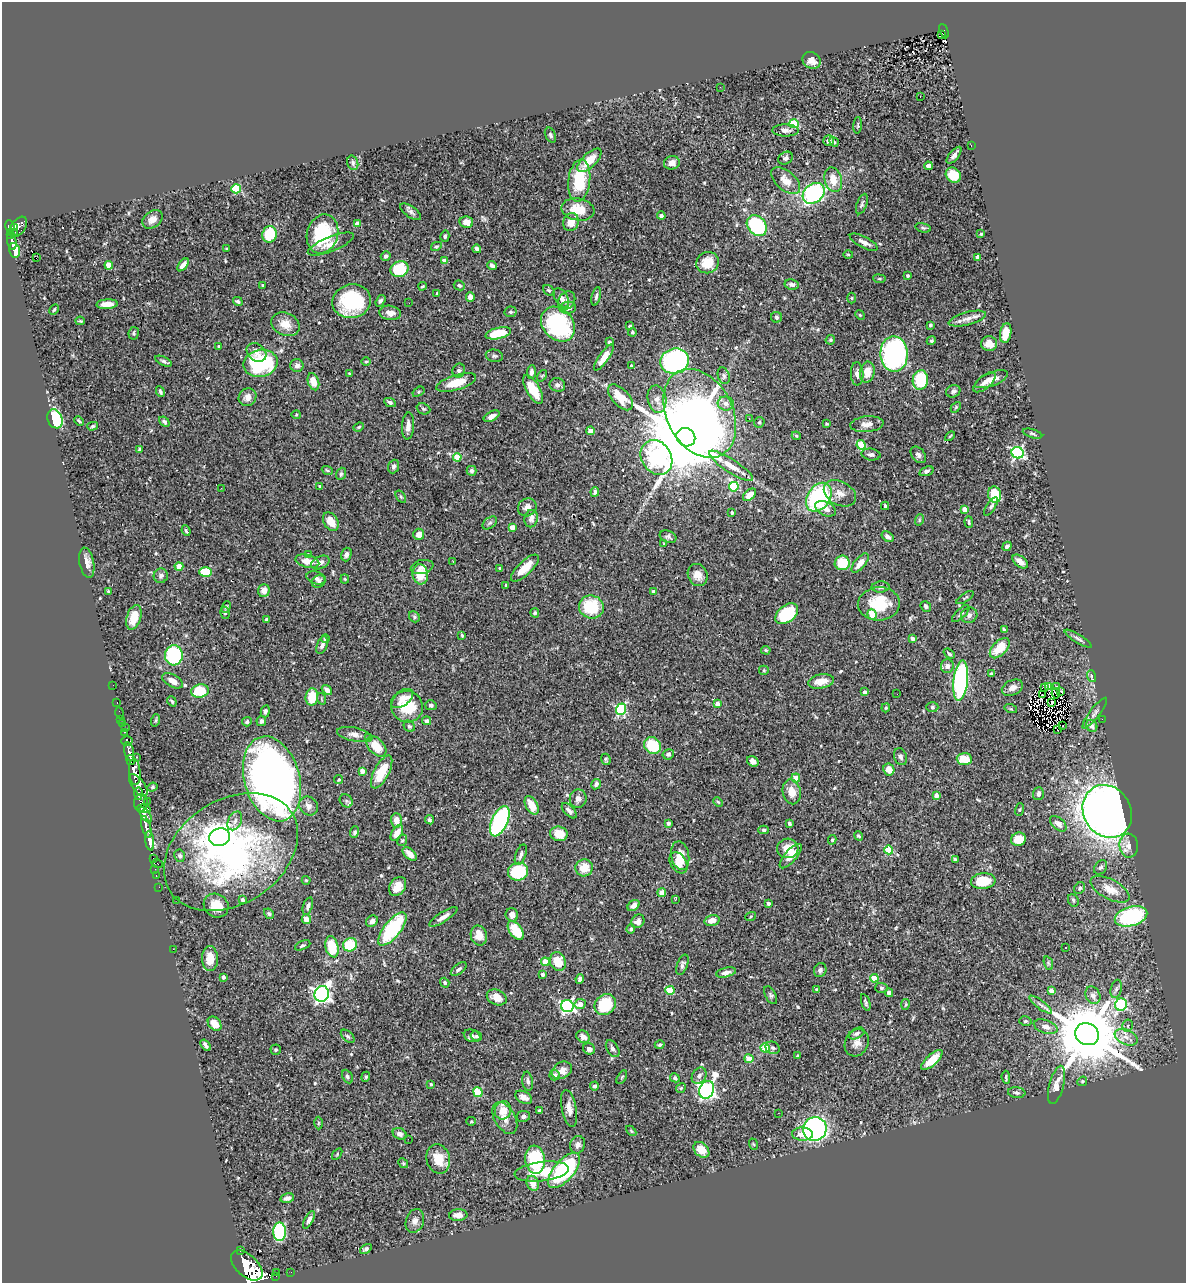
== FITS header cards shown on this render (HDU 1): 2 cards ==
NAXIS1  =                 1184
NAXIS2  =                 1281

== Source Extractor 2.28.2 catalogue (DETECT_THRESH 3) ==
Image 1184 x 1281 px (HDU 1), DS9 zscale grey, 1 PNG px = 1 image px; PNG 1188 x 1285 px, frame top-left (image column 1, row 1281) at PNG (2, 2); each listed source drawn as its Kron ellipse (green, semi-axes under 4 px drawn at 4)
Background 0.448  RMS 0.024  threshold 0.073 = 3 sigma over >= 5 px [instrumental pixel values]
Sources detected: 551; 3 with non-positive FLUX_AUTO (blend fragments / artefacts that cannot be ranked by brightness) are neither listed nor drawn; of the other 548, the 500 brightest by FLUX_AUTO listed and drawn (48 fainter detections omitted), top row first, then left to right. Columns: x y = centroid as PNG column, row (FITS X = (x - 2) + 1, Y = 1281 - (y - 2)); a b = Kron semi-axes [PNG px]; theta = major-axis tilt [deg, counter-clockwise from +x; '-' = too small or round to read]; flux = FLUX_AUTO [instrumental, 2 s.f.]
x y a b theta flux
944 31 7 4 -66 87
942 34 4 3 - 22
811 60 9 8 - 12
720 87 2 2 - 2.8
920 97 3 2 - 5.8
794 124 5 4 - 74
858 125 8 3 85 2
786 130 13 6 -1 8.7
550 135 8 5 -65 3.6
829 141 6 5 - 6.2
834 142 5 3 - 2.3
971 145 3 2 - 9.6
954 155 10 4 50 5.8
785 158 8 6 31 4.3
589 160 15 7 44 33
353 163 7 5 -73 4
672 163 8 6 12 9.9
928 166 4 4 - 7.5
953 175 8 7 - 30
579 180 21 11 83 78
833 180 12 8 -75 24
786 181 17 9 -41 19
236 189 5 4 - 76
814 193 12 9 39 230
862 204 11 5 69 3.7
578 209 17 11 -10 37
411 212 12 5 -35 5.8
661 216 4 3 - 4.2
152 219 11 8 37 13
466 222 7 5 -10 12
571 222 9 7 67 17
357 224 4 4 - 9.4
10 226 5 4 - 360
757 226 11 9 -48 130
14 227 4 3 - 92
18 227 11 7 53 380
923 228 8 4 -14 2.8
14 232 4 4 - 61
270 234 8 7 - 57
322 234 20 15 73 100
981 234 3 3 - 1.6
11 235 4 3 - 130
445 236 5 4 - 3.3
12 241 9 4 -78 180
864 242 15 5 -28 10
331 244 24 7 22 14
436 246 6 4 29 2.3
227 249 3 3 - 3
477 249 4 3 - 4.6
14 250 7 5 -75 35
848 254 5 3 - 1.7
386 256 5 4 - 3.7
978 257 4 4 - 19
36 258 2 2 - 340
444 261 4 3 - 12
707 263 11 10 - 31
109 265 4 4 - 36
183 265 7 4 50 8.9
492 265 5 3 - 3.9
399 269 9 8 - 84
907 276 3 3 - 2.9
879 279 6 3 -7 1.9
792 284 7 5 -10 4.6
459 285 6 4 -26 3.7
263 286 4 3 - 2.7
422 286 4 3 - 2
549 290 6 4 -38 3.1
437 293 3 3 - 1.8
596 296 9 4 77 3.6
470 297 5 4 - 10
561 298 11 6 -57 8
852 298 5 3 - 1.7
238 301 5 4 - 3.3
352 301 19 17 12 110
380 301 6 4 55 3.8
567 301 10 7 51 7.3
409 303 2 2 - 2.6
107 304 10 5 4 16
568 308 8 6 6 8
54 310 5 3 - 2
510 312 6 5 - 3.3
390 313 11 7 -9 11
860 315 5 4 - 1.9
777 317 5 5 - 2.9
967 319 19 6 15 12
80 321 5 3 - 1.9
285 324 15 11 -25 20
558 324 19 15 -48 190
930 325 3 3 - 2.2
630 326 4 3 - 1.8
632 332 4 4 - 2.4
134 333 6 5 - 3
498 333 13 5 13 46
1006 333 10 5 80 23
830 340 5 4 - 2.8
931 341 5 4 - 2.9
609 342 3 3 - 3.8
989 344 8 7 - 13
219 346 3 2 - 2
256 352 11 8 -38 11
894 354 18 14 -89 350
494 356 9 6 -12 3.4
604 357 16 5 55 22
164 361 9 4 -25 3.9
675 361 14 12 15 350
366 362 5 3 - 1.7
260 363 17 13 12 150
297 365 6 6 - 6.7
631 365 3 3 - 2.2
459 371 7 6 - 3.8
531 372 7 4 85 6.8
867 372 11 7 81 21
350 373 4 3 - 1.7
857 374 11 6 -87 8.4
542 376 6 4 53 2
724 376 8 5 -71 4.4
991 379 17 7 21 12
920 380 10 7 81 87
313 382 9 5 -72 21
456 382 21 7 17 38
984 382 13 6 40 8.5
557 385 8 6 -21 5.8
533 389 16 6 -60 44
953 391 7 6 - 4.3
160 392 5 3 - 2.8
418 392 6 4 32 2.6
247 397 9 8 - 9.8
620 397 16 8 -47 39
657 399 14 9 -80 13
390 402 6 4 -26 4.9
726 403 8 7 - 8.3
956 407 6 4 48 2.1
423 409 7 5 -21 3.1
700 413 47 33 -62 1400
296 415 5 4 - 1.7
492 416 8 4 29 8.4
749 418 3 3 - 1.7
55 419 10 7 -67 110
79 421 5 2 - 2.3
164 422 6 4 -41 3.6
759 422 5 5 - 2.5
827 424 4 3 - 1.7
867 424 17 8 6 13
93 426 5 4 - 2.4
408 426 13 6 86 11
359 427 5 4 - 1.9
591 431 4 4 - 24
1032 434 10 4 -17 3.1
796 436 5 3 - 2
950 436 6 3 44 1.7
686 437 10 9 - 37000
861 445 5 4 - 68
140 449 4 3 - 2.9
1018 453 6 5 - 290
871 455 9 6 -6 4.9
918 455 9 6 -50 5.6
457 457 4 4 - 45
656 457 18 15 -58 500
393 466 7 5 69 4.2
731 466 26 6 -33 21
327 470 6 3 -20 2.3
472 471 5 5 - 5.9
926 471 7 4 18 4.9
341 474 6 5 - 2.6
320 486 3 3 - 3.3
734 487 5 4 - 94
221 488 3 2 - 2.9
595 492 5 4 - 7.9
840 493 17 12 -28 18
750 495 8 5 41 18
995 495 8 6 -79 55
401 497 7 3 -54 2
819 497 16 11 56 220
885 506 4 2 - 3
991 506 10 4 56 3.8
527 507 9 8 - 9.8
826 509 11 6 -27 11
964 509 4 4 - 17
732 513 3 3 - 3.3
531 519 9 6 78 8.9
919 520 6 3 72 1.9
331 522 10 7 -58 21
969 522 6 3 -89 2.4
490 523 8 5 36 3.7
512 527 4 4 - 17
186 531 5 3 - 3
419 534 5 5 - 11
668 537 8 5 -21 4.6
888 537 7 4 -35 5.8
664 544 4 3 - 1.6
1007 546 5 4 - 5.9
346 554 7 5 73 4.5
308 555 3 3 - 2.4
307 561 12 6 -14 18
320 562 10 6 25 7.6
453 562 2 2 - 2.7
1020 562 9 5 -38 11
87 563 15 7 -79 12
842 563 7 7 - 51
860 563 12 5 50 14
179 566 4 4 - 28
422 567 11 7 13 7.5
500 568 3 3 - 2.7
525 568 18 7 43 26
206 572 6 5 - 42
420 574 10 8 -82 31
698 575 11 9 -64 15
161 576 7 7 - 5.1
316 578 10 6 -18 6
345 579 4 4 - 1.7
319 581 7 6 - 3.8
506 585 3 3 - 1.9
880 587 9 5 2 4.5
108 591 4 3 - 2.2
264 591 6 5 - 9.7
653 592 4 4 - 5.1
965 598 10 3 34 2
879 604 21 16 4 64
926 606 6 5 - 3.4
226 607 6 4 67 2.7
591 607 12 11 - 74
225 613 6 5 - 2.5
535 613 4 4 - 2.4
961 613 11 4 45 3.7
787 614 13 8 38 92
872 614 5 4 - 38
969 615 8 7 - 5.8
134 617 13 7 72 34
414 617 6 5 - 2.8
266 619 4 2 - 2.2
1004 629 4 2 - 2.4
462 635 3 2 - 1.9
912 638 4 4 - 6.8
325 639 4 4 - 3.4
1078 639 16 4 -32 4.9
322 645 9 5 71 6
1000 648 12 7 46 38
766 650 5 3 - 1.9
949 654 6 3 -39 2.4
174 655 10 9 - 120
947 666 7 6 - 7.7
764 670 5 4 - 2
991 674 3 3 - 3.9
1091 676 6 4 -72 2.4
172 681 11 6 -29 11
821 681 13 7 11 20
961 681 20 7 84 330
113 685 2 2 - 6.3
1044 687 4 2 - 2.8
1049 687 4 3 - 4.5
1057 687 4 2 - 1.8
1012 688 11 7 24 11
327 690 6 4 -39 7.7
200 691 9 6 10 56
1061 691 4 2 - 2.7
865 692 4 3 - 4.8
1056 693 5 2 - 1.8
897 694 2 2 - 2.6
1042 695 3 2 - 3.3
312 697 9 6 84 37
402 698 13 7 37 10
322 699 6 3 -70 2
172 701 5 3 - 2.3
117 702 3 2 - 8.4
1052 702 4 2 - 1.7
717 704 4 4 - 14
431 705 5 5 - 3.6
407 707 16 15 - 64
932 707 6 5 - 2.5
886 708 4 3 - 1.9
621 709 5 5 - 170
1011 709 6 4 -18 2.1
265 711 6 4 79 3.6
120 713 6 2 -71 9.7
1095 713 19 5 52 7.2
121 719 2 2 - 5.3
1102 719 2 2 - 37
156 720 6 4 71 2.5
261 721 5 5 - 6.6
427 721 4 4 - 4.8
247 722 5 4 - 3.3
122 724 4 3 - 36
409 726 6 5 - 3.4
1063 726 3 2 - 3.3
1092 726 6 5 - 8.5
125 728 2 2 - 7.2
1057 729 3 2 - 2
125 732 4 3 - 120
354 734 17 7 -11 9.3
368 738 3 3 - 2.5
127 741 5 5 - 160
652 745 9 8 - 55
376 746 12 7 -46 29
129 752 9 4 -80 930
668 754 6 5 - 3.5
137 757 3 2 - 13
901 757 8 6 -69 5.1
606 759 5 4 - 2.5
964 759 7 6 - 35
131 760 5 3 - 400
753 761 6 5 - 7.6
889 770 6 5 - 17
362 771 4 4 - 11
135 772 13 6 -87 2100
382 772 18 7 62 44
796 778 4 4 - 22
272 779 43 27 -74 1200
339 780 4 4 - 2.7
596 784 5 4 - 4.8
138 785 13 6 -54 820
152 787 5 4 - 2.3
792 792 12 9 -77 18
139 793 6 4 -88 320
1038 794 6 5 - 5.6
936 795 4 3 - 8.5
578 799 9 8 - 8.4
147 801 2 2 - 11
346 801 7 6 - 3.9
718 802 5 3 - 1.8
141 803 9 7 86 330
532 805 10 6 -60 24
309 806 10 8 -50 9.4
143 809 7 3 -5 290
1019 810 6 3 71 1.7
569 811 9 5 -47 5.7
1107 811 27 23 -59 1600
145 815 9 4 -55 420
396 820 7 5 -87 13
429 820 5 4 - 3.2
235 821 10 6 63 6.8
500 821 16 8 66 280
668 823 4 3 - 6
789 823 3 3 - 4.8
1058 824 10 6 -41 8
146 827 11 4 -74 960
764 830 5 4 - 2.8
355 832 6 4 71 3.7
397 833 9 5 57 17
559 834 9 7 -13 28
859 836 5 3 - 2.3
220 837 10 8 19 1600
1018 839 7 6 - 30
402 840 6 4 67 2.5
832 840 5 3 - 2.3
150 841 10 4 -82 2600
1129 846 12 9 -84 13
788 848 10 10 - 27
889 850 4 4 - 61
231 852 72 52 33 570
410 854 8 5 -43 12
521 855 10 5 70 6.6
180 856 6 5 - 5
680 856 14 9 -79 27
791 856 15 6 49 15
153 858 2 2 - 11
955 859 3 3 - 2.8
678 863 11 8 -57 18
157 864 6 3 -15 71
1101 867 8 6 54 4.2
584 868 8 8 - 25
155 869 2 2 - 7.2
518 872 10 9 - 84
156 876 3 2 - 14
306 880 4 4 - 1.7
983 881 12 8 5 56
398 886 10 7 55 18
159 887 2 2 - 9
1080 888 6 5 - 3
1110 889 21 9 -28 24
662 893 4 4 - 29
177 900 2 2 - 1.6
242 900 4 3 - 4.5
675 900 3 2 - 2.9
1073 900 6 5 - 3.2
768 903 4 4 - 3.9
633 905 6 5 - 8.7
216 906 13 11 -36 27
308 906 9 4 72 4.5
269 914 5 4 - 2.9
512 915 7 6 - 9.1
751 916 5 3 - 1.6
1131 916 17 9 16 160
443 917 16 5 33 10
306 919 5 4 - 16
712 920 7 5 14 13
372 921 6 5 - 6.2
638 921 7 6 - 8.8
392 929 20 8 51 130
631 929 5 4 - 2.9
516 931 11 6 -55 39
479 936 10 8 -74 21
303 945 8 4 24 2.6
350 945 7 6 - 60
332 947 11 6 -78 56
1066 947 2 2 - 1.7
173 949 2 2 - 38
210 958 12 8 -88 24
545 962 4 4 - 26
558 962 9 8 - 35
1048 963 7 4 -71 2.4
682 965 11 5 70 4.5
459 969 9 5 38 4.6
820 970 7 6 - 4.4
726 972 10 4 13 8.1
543 975 4 4 - 7
223 977 4 3 - 5
874 978 4 4 - 31
580 979 5 4 - 5.5
445 983 5 4 - 2.7
881 988 6 5 - 2.6
817 989 4 3 - 1.8
1116 989 9 5 77 4.4
670 990 4 4 - 56
1051 990 4 4 - 11
889 993 4 4 - 5.3
322 994 8 7 - 590
771 995 10 5 -61 3.7
1093 995 9 7 -63 8.5
497 997 10 7 -23 19
866 1002 9 4 -73 3.2
580 1004 6 5 - 14
605 1004 11 9 40 74
905 1004 5 3 - 1.7
1121 1004 6 6 - 170
1041 1005 14 3 -37 5.2
567 1006 6 6 - 310
1025 1021 6 5 - 3.1
215 1024 8 6 -49 18
1127 1026 6 5 - 3.3
1046 1027 12 6 -19 11
857 1033 8 5 26 4.4
1087 1034 12 10 -27 18000
348 1036 8 5 -43 3.5
472 1036 8 6 -19 5
476 1036 6 4 -14 2.7
583 1037 7 5 -34 9.5
1126 1037 12 7 -23 11
857 1043 14 11 64 13
206 1045 6 3 -54 4.2
660 1045 5 4 - 2.2
765 1048 4 4 - 60
773 1048 7 6 - 3.9
589 1049 6 5 - 6.4
613 1049 9 5 -58 4.4
276 1050 5 5 - 2.6
797 1055 4 3 - 1.9
749 1059 4 4 - 44
932 1060 13 5 43 27
562 1070 10 8 32 11
554 1075 5 5 - 6.5
347 1076 7 5 -64 3.7
699 1076 8 7 - 6.1
366 1077 5 4 - 2.1
622 1077 7 3 60 1.9
1006 1077 6 3 -84 2.3
675 1078 5 4 - 3.7
528 1081 9 5 -82 4.5
1082 1081 5 4 - 1.9
431 1084 3 3 - 2.9
1056 1085 20 7 75 17
594 1086 4 4 - 4
681 1088 5 4 - 1.7
707 1090 9 7 65 560
478 1092 5 4 - 65
1017 1093 9 5 -7 4.2
524 1097 9 6 -27 10
569 1108 19 7 -79 13
503 1110 9 8 - 24
540 1110 4 3 - 3
778 1113 2 2 - 1.9
523 1116 6 5 - 4.8
505 1118 17 10 -59 18
471 1121 5 4 - 1.9
318 1123 6 4 89 2.4
815 1129 12 11 - 410
631 1131 6 3 -45 1.8
400 1134 7 5 -29 7.1
802 1134 10 6 -2 16
408 1139 2 2 - 18
753 1144 6 3 -70 1.6
578 1145 9 7 75 7.1
701 1150 9 6 -45 26
337 1154 6 3 55 1.7
438 1159 15 11 -75 30
535 1160 14 10 -83 110
403 1163 5 4 - 2.1
564 1170 21 10 49 200
542 1172 27 9 7 45
533 1183 8 6 -67 17
287 1198 7 4 12 6
458 1215 9 6 4 11
309 1220 10 4 61 5.4
415 1221 12 9 72 8.7
280 1232 9 6 -89 140
366 1249 6 4 36 3.8
240 1251 3 3 - 64
247 1266 19 11 -42 4200
291 1272 2 2 - 5.8
276 1273 3 2 - 4.7
276 1276 3 2 - 9.2
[48 fainter detections neither listed nor drawn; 3 non-positive-flux detections neither listed nor drawn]